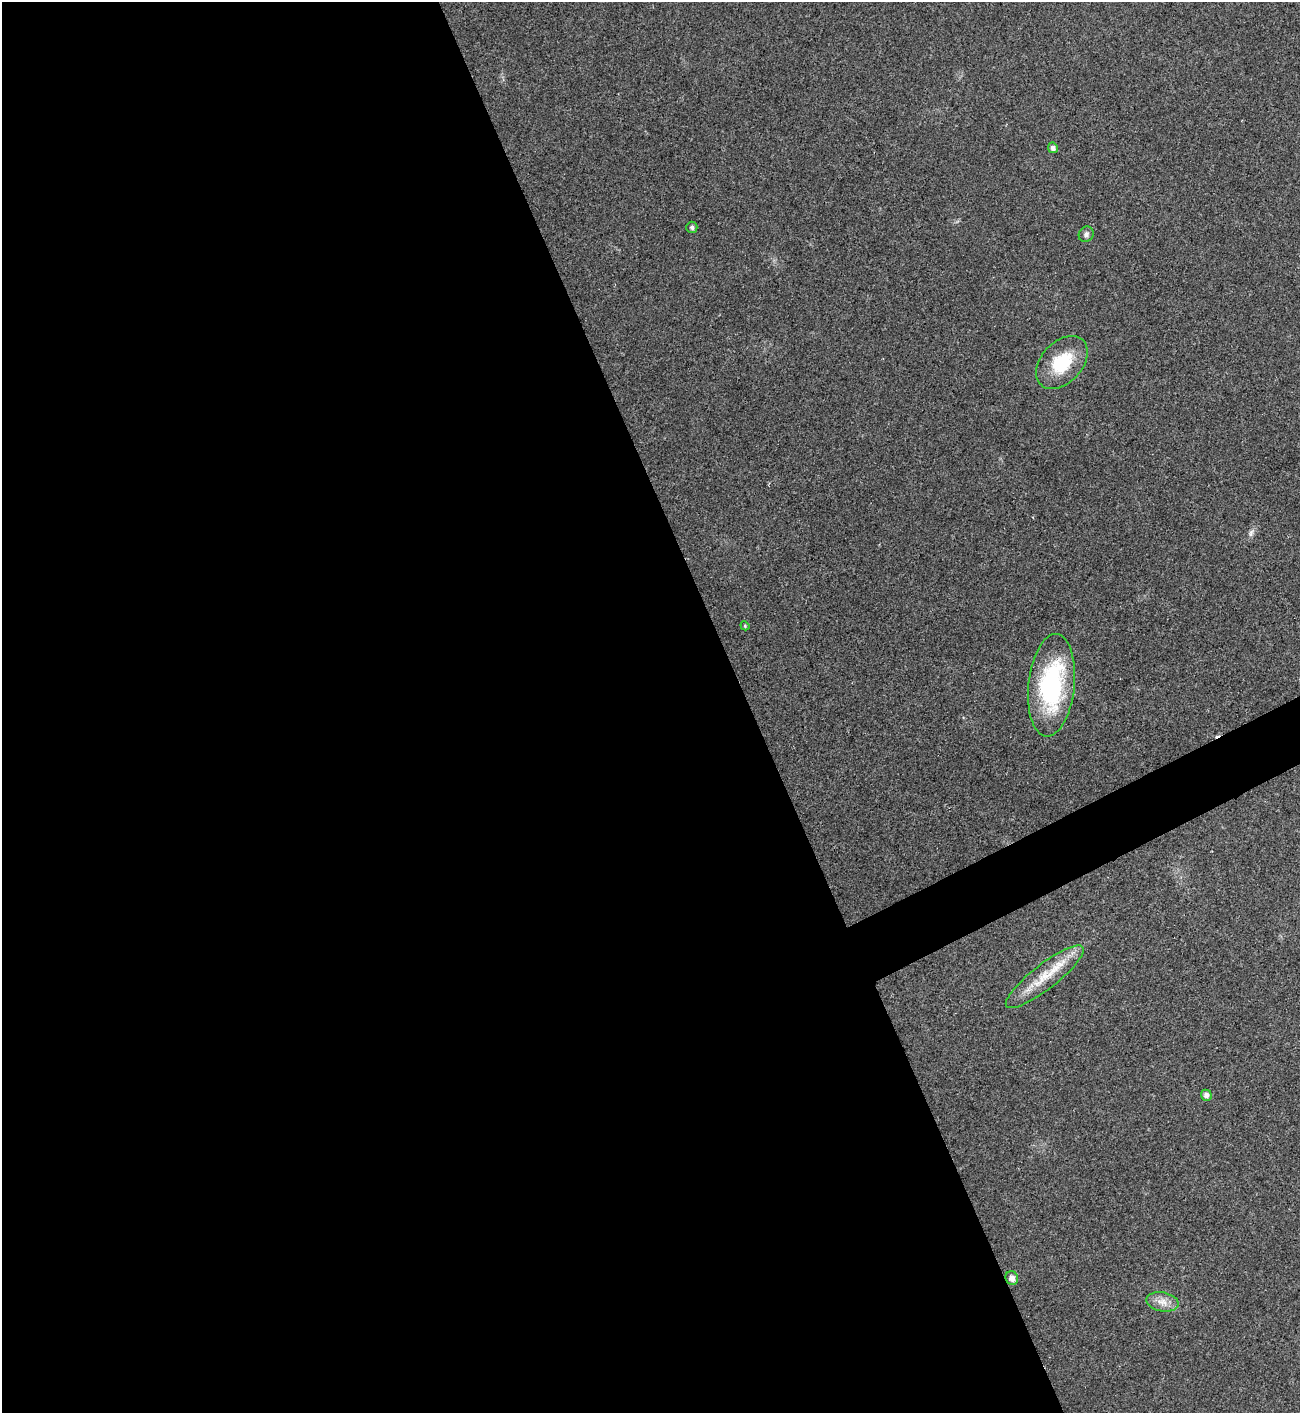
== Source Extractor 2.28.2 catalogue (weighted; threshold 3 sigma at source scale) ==
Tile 9 of 4 x 4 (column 1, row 3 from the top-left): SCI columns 155-1452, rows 1414-2824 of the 5633 x 5646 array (HDU 1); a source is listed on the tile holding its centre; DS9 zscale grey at full resolution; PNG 1302 x 1415 px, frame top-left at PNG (2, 2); each listed source drawn as its Kron ellipse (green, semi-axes under 4 px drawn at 4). Shown black and unused: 59% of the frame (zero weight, under 2 of 3 exposures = <1% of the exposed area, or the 3 px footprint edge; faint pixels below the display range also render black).
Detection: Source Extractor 2.28.2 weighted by HDU 2 'WHT'; one run over the whole footprint, this tile lists its part. Background 0.0477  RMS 0.0075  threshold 0.0339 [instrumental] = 3 sigma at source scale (4.5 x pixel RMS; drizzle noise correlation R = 1.50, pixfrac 1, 0.05/0.05 arcsec/px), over >= 5 px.
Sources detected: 11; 1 cosmic-ray / hot-pixel residue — neither listed nor drawn; the other 10 listed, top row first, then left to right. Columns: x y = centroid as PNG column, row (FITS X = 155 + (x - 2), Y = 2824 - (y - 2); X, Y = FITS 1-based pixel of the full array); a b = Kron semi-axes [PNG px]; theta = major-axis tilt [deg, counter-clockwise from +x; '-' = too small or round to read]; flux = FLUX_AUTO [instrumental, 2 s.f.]
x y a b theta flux
1053 148 5 4 - 2.6
692 227 5 5 - 1.7
1086 234 8 7 - 2.2
1062 362 31 20 47 31
745 626 5 3 - 0.74
1051 685 51 23 84 91
1045 977 48 12 38 24
1206 1095 5 5 - 3.1
1012 1278 7 6 - 4.1
1162 1302 16 9 -11 7